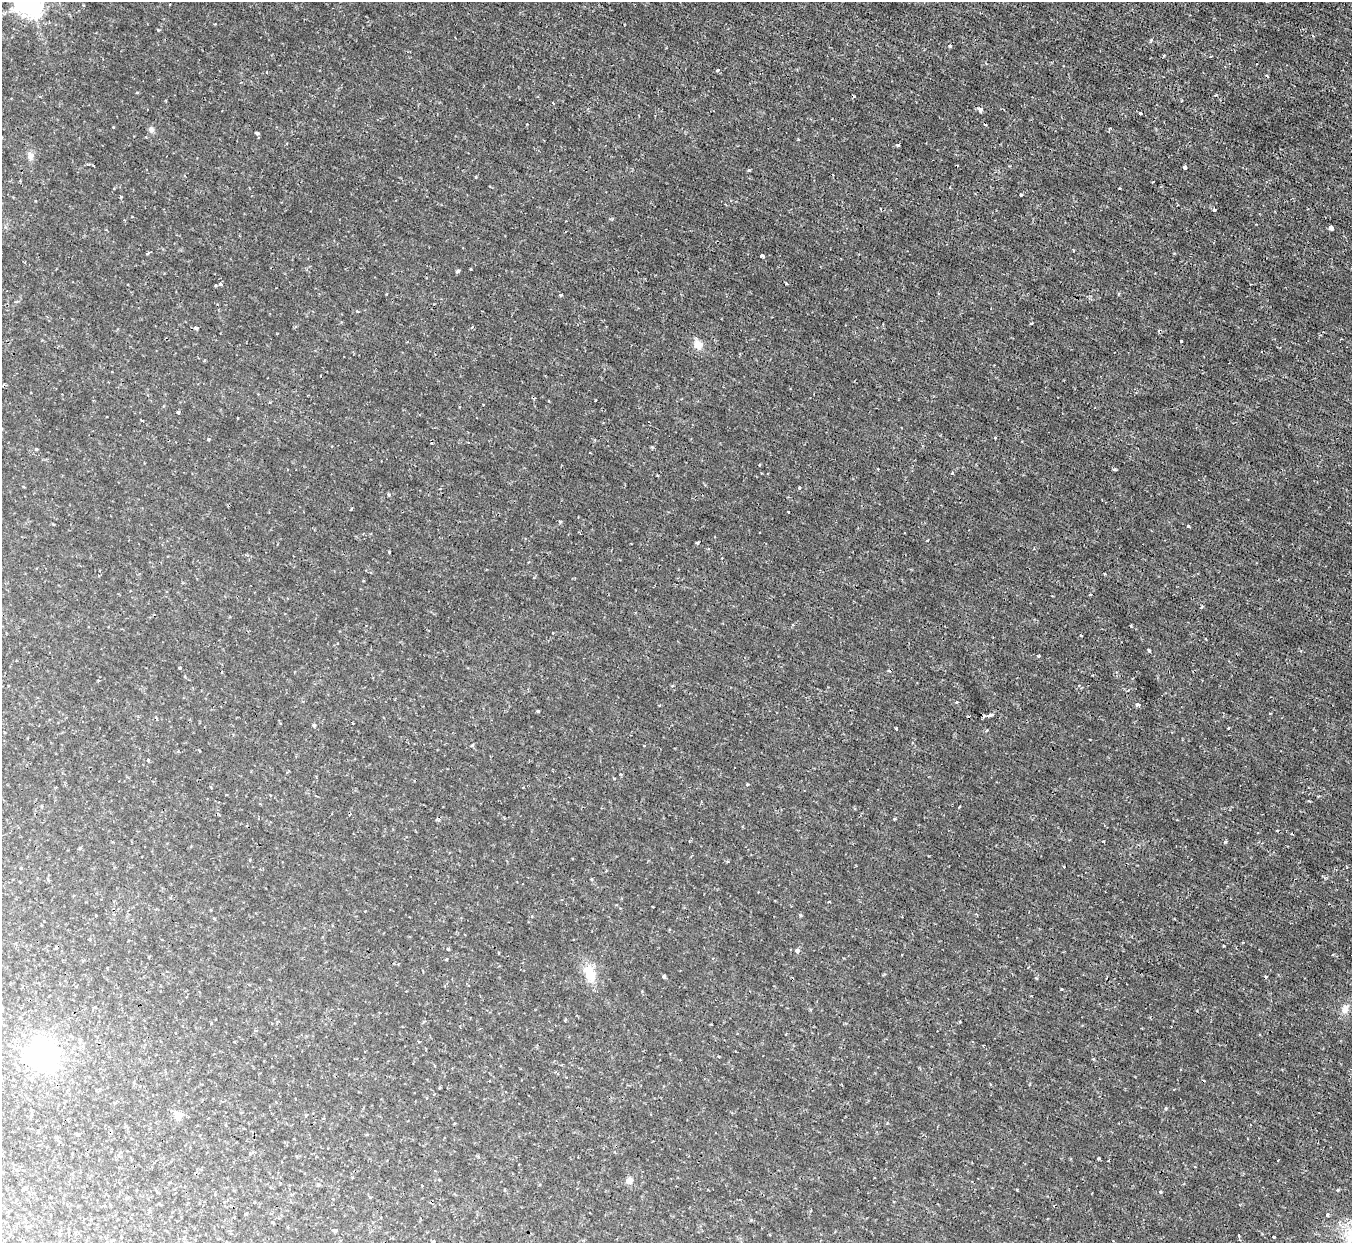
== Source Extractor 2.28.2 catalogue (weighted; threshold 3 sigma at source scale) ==
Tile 10 of 4 x 4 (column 2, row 3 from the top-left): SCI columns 1351-2700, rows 1389-2629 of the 5399 x 5386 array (HDU 1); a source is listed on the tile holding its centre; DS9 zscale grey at full resolution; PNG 1354 x 1245 px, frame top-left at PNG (2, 2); no overlay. Shown black and unused: <1% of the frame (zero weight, under 2 of 3 exposures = <1% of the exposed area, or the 3 px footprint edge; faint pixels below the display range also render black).
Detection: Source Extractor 2.28.2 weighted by HDU 2 'WHT'; one run over the whole footprint, this tile lists its part. Background 0.00163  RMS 0.0014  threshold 0.00635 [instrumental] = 3 sigma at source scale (4.5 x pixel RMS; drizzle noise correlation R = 1.50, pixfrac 1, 0.05/0.05 arcsec/px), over >= 5 px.
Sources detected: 101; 1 inside a brighter object's white glare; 9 cosmic-ray / hot-pixel residue — not listed; the other 91 listed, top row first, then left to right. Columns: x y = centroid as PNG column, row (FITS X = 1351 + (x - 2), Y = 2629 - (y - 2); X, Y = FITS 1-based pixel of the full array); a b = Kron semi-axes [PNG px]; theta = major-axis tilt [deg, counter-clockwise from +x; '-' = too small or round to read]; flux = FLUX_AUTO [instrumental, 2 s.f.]
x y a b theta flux
30 4 9 8 - 160
158 30 4 3 - 0.12
950 46 4 3 - 0.14
1211 56 3 2 - 0.11
717 70 5 4 - 0.18
137 93 3 3 - 0.13
40 97 4 3 - 0.12
553 103 3 2 - 0.13
980 110 6 4 -60 0.64
1140 113 3 2 - 0.17
527 124 3 3 - 0.097
151 130 8 6 -77 0.46
256 133 4 3 - 0.32
798 140 3 2 - 0.14
897 145 4 3 - 0.21
30 155 9 8 - 0.72
93 166 3 2 - 0.12
1184 167 4 3 - 1.1
749 170 3 3 - 0.24
1021 195 3 3 - 0.16
1214 210 3 3 - 0.21
1331 228 4 4 - 1.1
147 254 5 3 - 0.15
762 256 4 3 - 0.31
457 271 4 3 - 0.3
220 284 3 3 - 0.41
215 285 3 3 - 0.2
560 295 3 3 - 0.22
357 311 4 3 - 0.11
196 328 5 3 - 0.34
1181 341 3 3 - 0.18
698 345 11 10 - 1.1
483 405 3 2 - 0.095
178 412 3 3 - 0.31
142 421 4 2 - 0.13
209 439 4 3 - 0.14
652 447 4 4 - 0.15
36 449 4 4 - 0.15
1114 469 3 3 - 0.2
952 473 4 3 - 0.16
23 486 3 2 - 0.12
799 488 4 3 - 0.13
560 521 5 3 - 0.14
1188 526 4 3 - 0.26
697 542 3 3 - 0.29
389 552 3 3 - 0.3
1202 607 4 3 - 0.19
1081 636 3 3 - 0.13
1149 651 3 2 - 0.27
1039 656 3 3 - 0.17
180 668 3 3 - 0.34
957 702 4 3 - 0.16
1138 705 5 3 - 0.88
538 711 3 3 - 0.17
1270 713 3 2 - 0.098
989 715 8 4 19 0.99
353 723 3 2 - 0.12
314 725 4 4 - 0.26
896 728 3 3 - 0.2
1228 728 3 2 - 0.15
472 745 4 4 - 0.15
148 760 4 3 - 0.18
621 774 3 3 - 0.15
747 784 4 3 - 0.13
894 819 4 3 - 0.12
1225 842 4 3 - 0.26
21 868 3 3 - 0.44
591 879 5 3 - 0.13
829 901 4 2 - 0.12
800 915 4 3 - 0.15
448 949 4 3 - 0.34
797 950 4 4 - 0.63
446 959 3 3 - 0.15
589 973 23 13 -62 2.8
664 976 4 3 - 0.42
1061 989 4 2 - 0.11
1345 1009 12 8 71 0.92
565 1020 5 3 - 0.14
211 1023 3 3 - 0.19
43 1054 36 30 -81 18
97 1089 5 3 - 0.17
1166 1108 5 3 - 0.14
179 1115 5 4 - 4
1099 1159 3 3 - 0.23
629 1181 4 4 - 2.5
24 1189 5 3 - 0.36
1017 1190 3 2 - 0.14
1160 1192 3 3 - 0.22
1327 1215 3 3 - 0.3
335 1231 4 3 - 0.57
1274 1237 3 3 - 0.63
Isophote crosses this tile's border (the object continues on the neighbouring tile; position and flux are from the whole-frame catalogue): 2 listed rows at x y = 30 4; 43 1054
Unlisted compact peaks at least as high as the median listed source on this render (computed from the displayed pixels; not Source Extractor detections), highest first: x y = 389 495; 1338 1190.